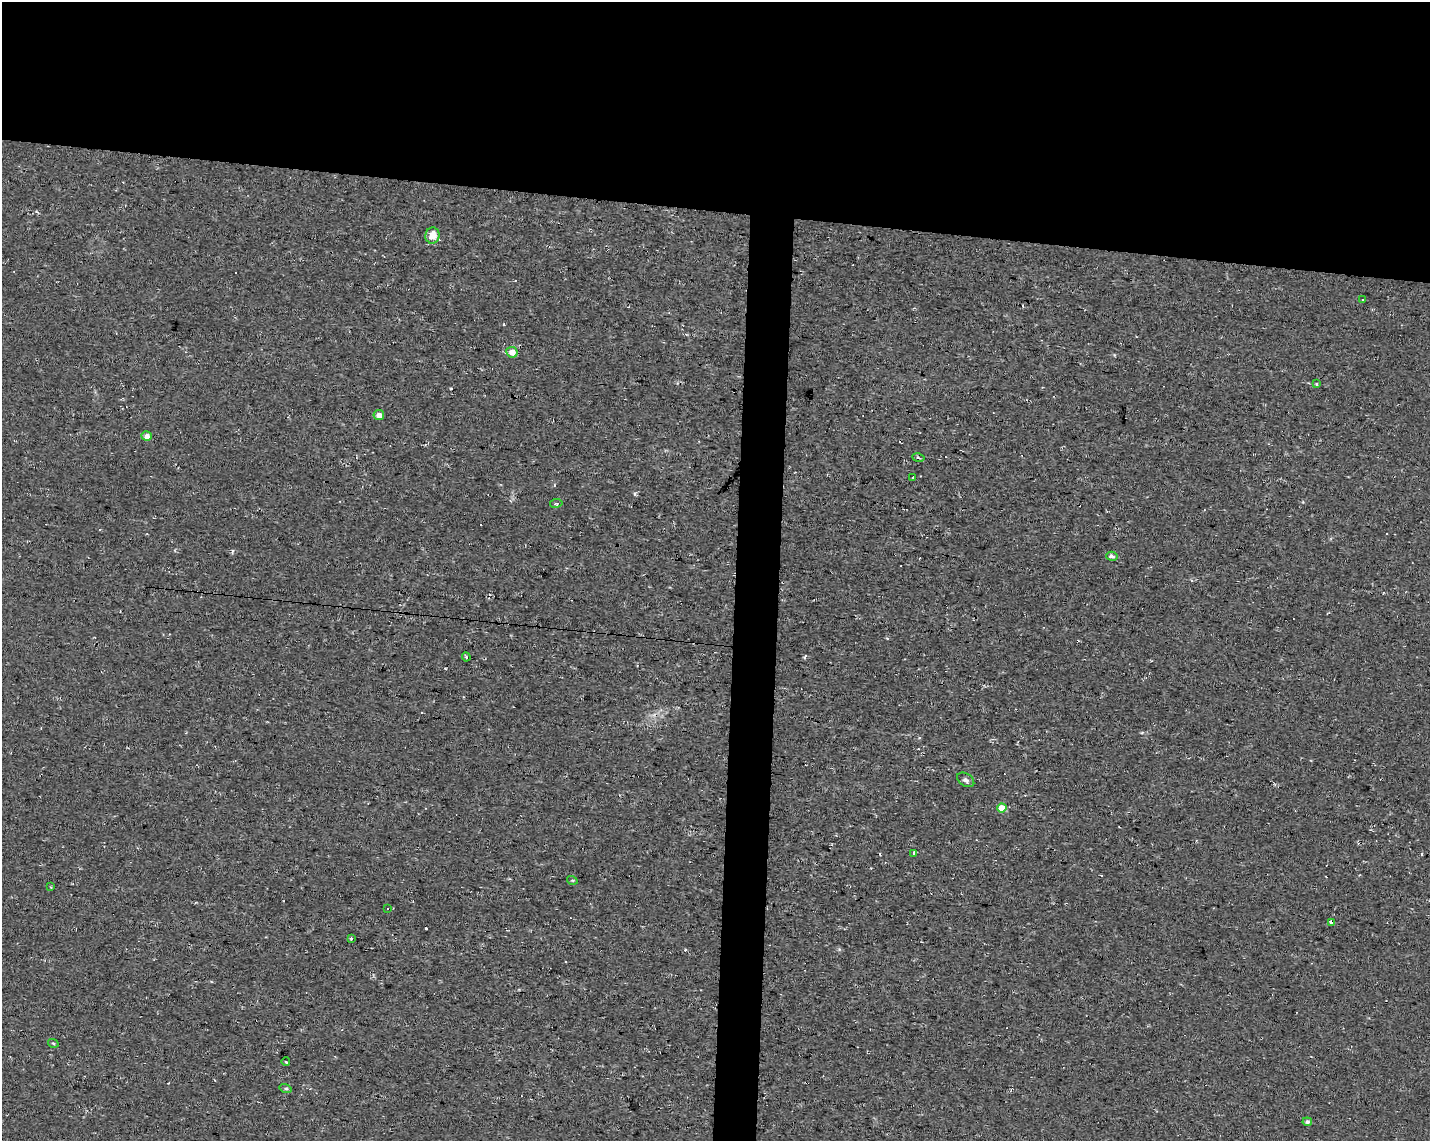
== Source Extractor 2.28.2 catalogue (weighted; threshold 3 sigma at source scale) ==
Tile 2 of 3 x 4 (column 2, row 1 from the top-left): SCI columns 1708-3135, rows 3419-4557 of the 4791 x 4560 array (HDU 1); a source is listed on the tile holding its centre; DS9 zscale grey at full resolution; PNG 1432 x 1143 px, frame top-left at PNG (2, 2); each listed source drawn as its Kron ellipse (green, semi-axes under 4 px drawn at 4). Shown black and unused: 21% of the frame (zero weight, under 2 of 3 exposures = <1% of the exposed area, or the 3 px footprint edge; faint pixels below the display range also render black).
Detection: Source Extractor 2.28.2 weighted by HDU 2 'WHT'; one run over the whole footprint, this tile lists its part. Background 0.012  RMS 0.008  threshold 0.0358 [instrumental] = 3 sigma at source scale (4.5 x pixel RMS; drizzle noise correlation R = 1.50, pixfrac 1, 0.0396/0.0396 arcsec/px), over >= 5 px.
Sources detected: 30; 7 cosmic-ray / hot-pixel residue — neither listed nor drawn; the other 23 listed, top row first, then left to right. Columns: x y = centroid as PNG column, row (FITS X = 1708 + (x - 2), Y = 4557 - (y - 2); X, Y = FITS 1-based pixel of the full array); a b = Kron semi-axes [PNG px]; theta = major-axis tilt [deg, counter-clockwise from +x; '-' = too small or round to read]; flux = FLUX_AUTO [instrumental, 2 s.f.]
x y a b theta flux
432 236 8 7 - 10
1362 299 3 2 - 0.91
512 352 6 5 - 8.6
1317 384 4 4 - 1.5
379 415 5 5 - 5.4
147 436 5 5 - 5.5
918 458 6 3 -10 1.1
913 477 3 2 - 0.68
556 503 6 4 9 1.3
1112 556 5 4 - 2.5
466 657 4 4 - 1.1
966 780 9 6 -33 2.8
1002 808 5 4 - 15
914 853 3 3 - 6.4
572 880 5 3 - 0.86
51 887 4 2 - 0.57
387 909 3 3 - 2.7
1331 922 3 3 - 2.1
351 939 4 3 - 1.1
53 1043 5 3 - 0.86
286 1062 4 2 - 0.93
285 1089 6 4 -18 1.2
1307 1122 5 4 - 2